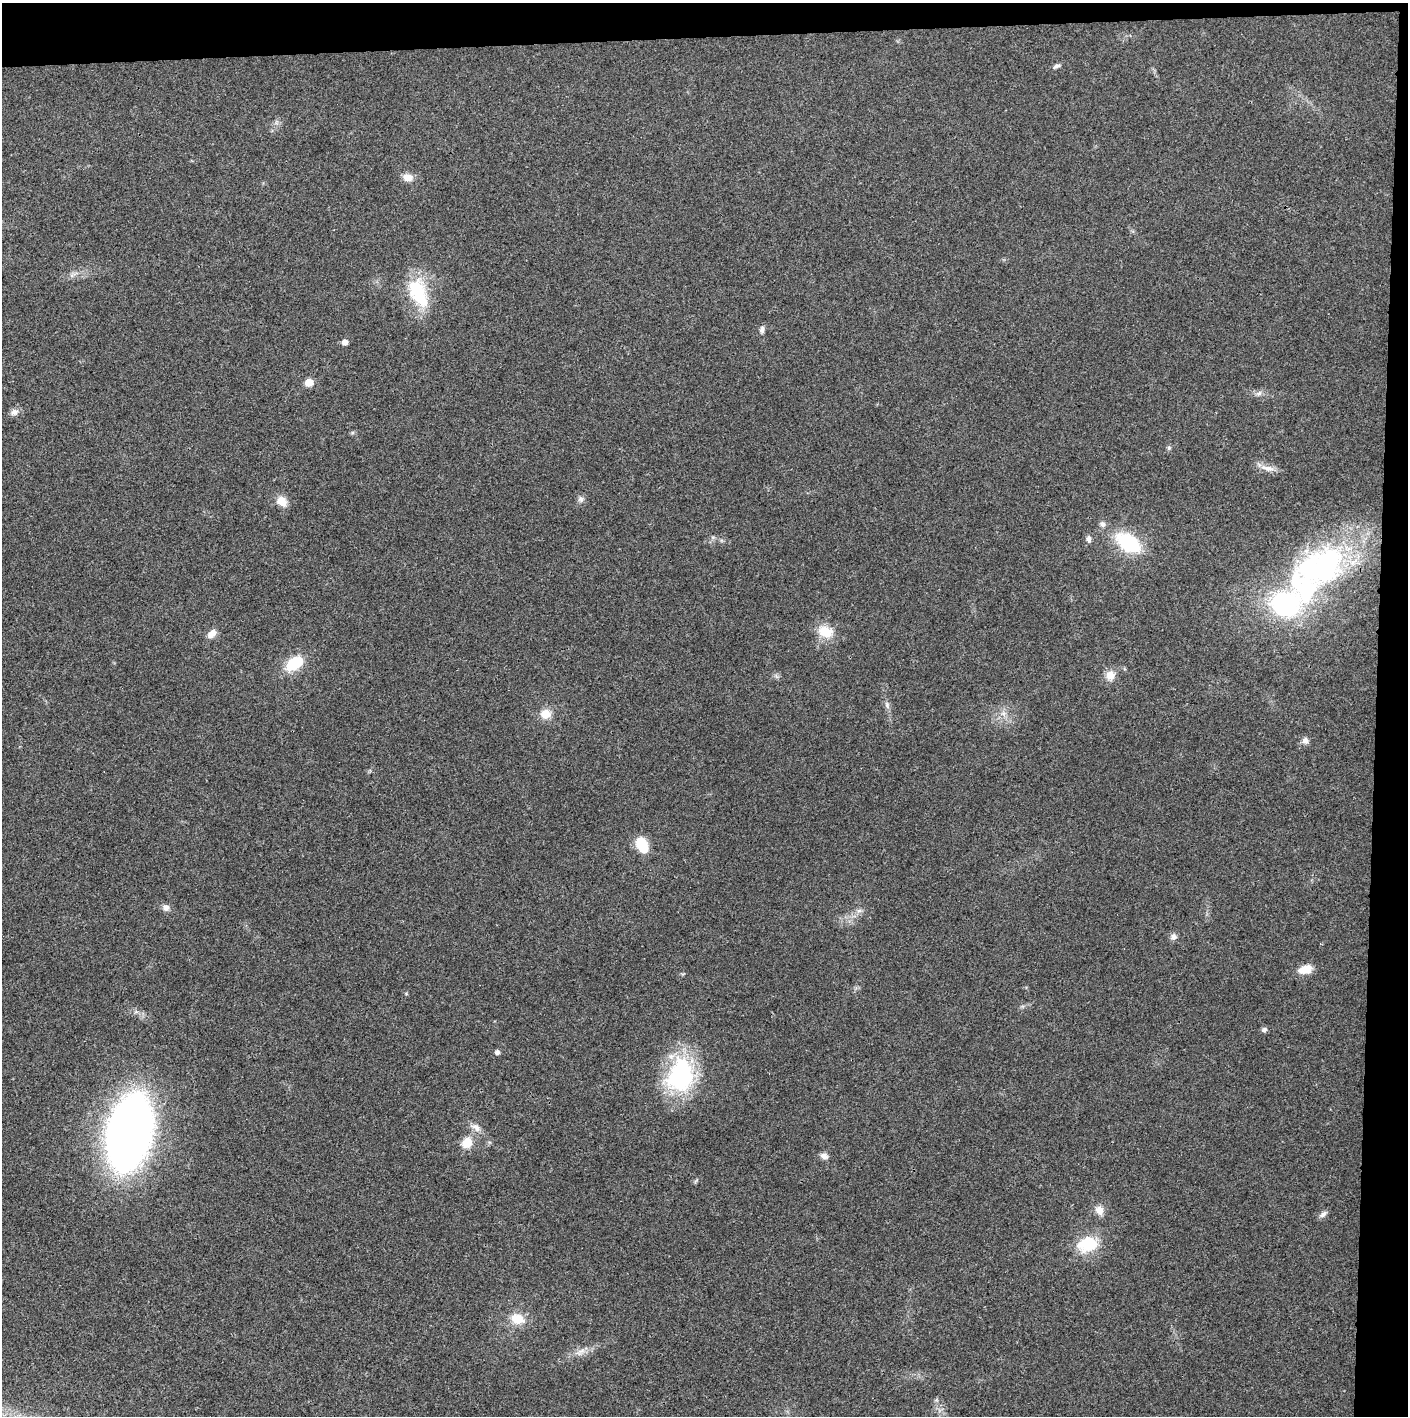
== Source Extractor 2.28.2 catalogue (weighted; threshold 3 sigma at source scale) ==
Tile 3 of 3 x 3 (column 3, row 1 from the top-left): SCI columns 2815-4220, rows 2829-4242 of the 4224 x 4243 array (HDU 1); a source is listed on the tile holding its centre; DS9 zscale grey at full resolution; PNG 1410 x 1418 px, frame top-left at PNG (2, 3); no overlay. Shown black and unused: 5% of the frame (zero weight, under 3 of 4 exposures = <1% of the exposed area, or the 3 px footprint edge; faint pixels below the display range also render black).
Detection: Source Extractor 2.28.2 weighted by HDU 2 'WHT'; one run over the whole footprint, this tile lists its part. Background 0.0247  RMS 0.006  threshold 0.0272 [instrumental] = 3 sigma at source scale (4.5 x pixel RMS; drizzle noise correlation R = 1.50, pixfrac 1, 0.05/0.05 arcsec/px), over >= 5 px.
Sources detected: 44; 1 inside a brighter object's white glare — not listed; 3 inside a brighter listed object's ellipse — not listed separately; the other 40 listed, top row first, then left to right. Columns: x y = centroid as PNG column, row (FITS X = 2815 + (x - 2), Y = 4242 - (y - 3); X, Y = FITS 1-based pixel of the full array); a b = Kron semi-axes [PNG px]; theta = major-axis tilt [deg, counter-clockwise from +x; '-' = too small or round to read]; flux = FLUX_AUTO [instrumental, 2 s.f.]
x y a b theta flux
1056 66 10 5 27 1.7
407 177 13 9 -7 4.9
418 293 41 21 -67 32
762 329 10 6 84 1.9
345 342 5 5 - 3.2
309 382 9 8 - 5.2
1259 393 9 6 18 2.1
14 412 12 8 21 2.8
1169 448 6 5 - 1
1267 468 22 7 -13 5
581 499 8 7 - 2
282 501 14 11 -38 6.2
1102 524 8 7 - 2.1
1089 539 10 6 -83 2
1128 543 28 17 -34 38
1324 568 61 46 51 130
825 632 20 14 -18 12
212 634 13 8 48 4.6
294 663 18 11 36 21
1110 675 11 11 - 6.1
887 705 8 4 -89 1.5
546 714 11 11 - 7.6
1305 741 8 8 - 2.6
642 845 12 8 -63 23
166 908 8 7 - 3
859 911 7 4 1 1.5
1173 937 9 8 - 2.5
1305 969 17 10 15 7.6
1264 1030 8 5 37 1.4
497 1052 5 5 - 2.2
680 1075 42 32 75 69
476 1127 15 8 -37 4.1
129 1133 70 38 78 380
467 1143 11 10 - 10
824 1156 9 7 -25 2.8
1099 1210 11 9 -58 5
1323 1214 11 6 41 2.2
1088 1244 17 13 10 27
518 1319 17 12 -18 11
581 1351 15 6 36 3.7